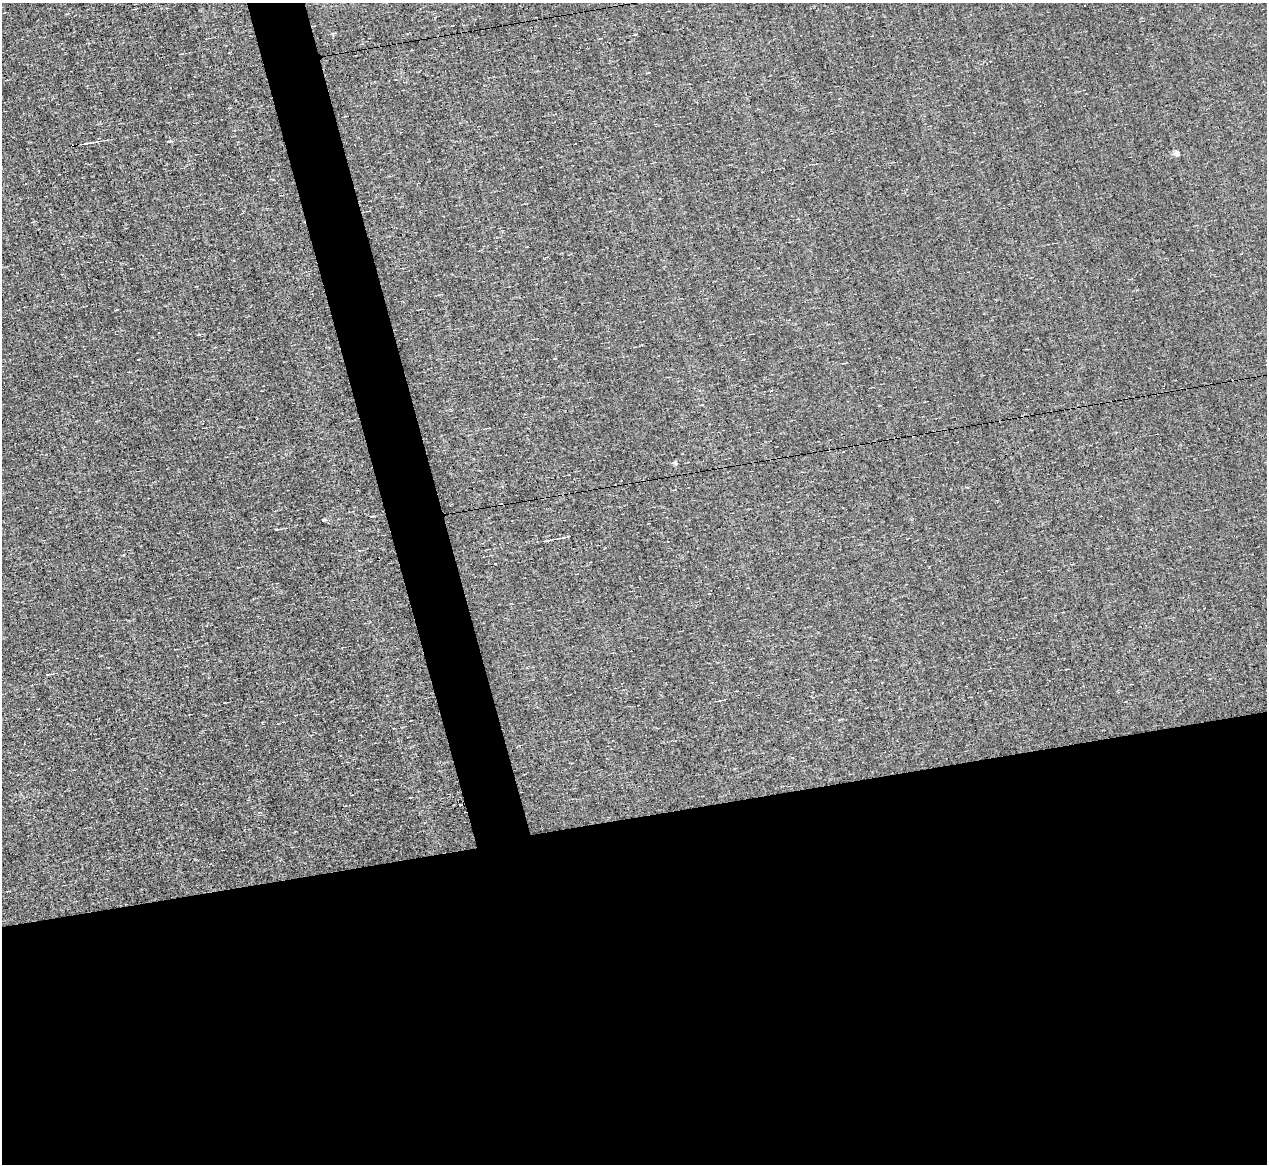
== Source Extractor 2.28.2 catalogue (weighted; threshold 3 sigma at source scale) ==
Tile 15 of 4 x 4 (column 3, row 4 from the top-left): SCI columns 2529-3793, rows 244-1405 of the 5057 x 5015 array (HDU 1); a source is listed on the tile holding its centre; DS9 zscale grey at full resolution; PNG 1269 x 1166 px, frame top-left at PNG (2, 3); no overlay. Shown black and unused: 33% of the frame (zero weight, under 3 of 4 exposures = <1% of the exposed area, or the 3 px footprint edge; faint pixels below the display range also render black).
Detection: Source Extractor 2.28.2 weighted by HDU 2 'WHT'; one run over the whole footprint, this tile lists its part. Background -0.00238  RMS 0.051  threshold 0.228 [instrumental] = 3 sigma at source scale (4.5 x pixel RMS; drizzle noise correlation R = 1.50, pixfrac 1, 0.05/0.05 arcsec/px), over >= 5 px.
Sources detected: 19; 8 cosmic-ray / hot-pixel residue — not listed; the other 11 listed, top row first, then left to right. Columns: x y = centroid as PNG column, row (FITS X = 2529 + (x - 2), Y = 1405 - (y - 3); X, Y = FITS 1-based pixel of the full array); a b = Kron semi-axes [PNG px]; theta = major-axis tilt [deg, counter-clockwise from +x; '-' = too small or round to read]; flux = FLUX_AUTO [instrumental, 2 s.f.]
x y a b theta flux
1084 6 2 2 - 4.4
169 141 6 3 1 5.7
87 143 16 3 8 18
1177 153 4 4 - 43
700 390 4 4 - 7.1
675 463 5 4 - 12
323 519 5 3 - 8.7
565 537 13 3 8 14
48 674 9 2 9 6.8
723 700 6 2 6 6.9
259 812 5 3 - 5.9
Unlisted compact peaks at least as high as the median listed source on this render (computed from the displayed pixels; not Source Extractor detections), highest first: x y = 276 529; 199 334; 333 34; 495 564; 372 516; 262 723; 635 34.